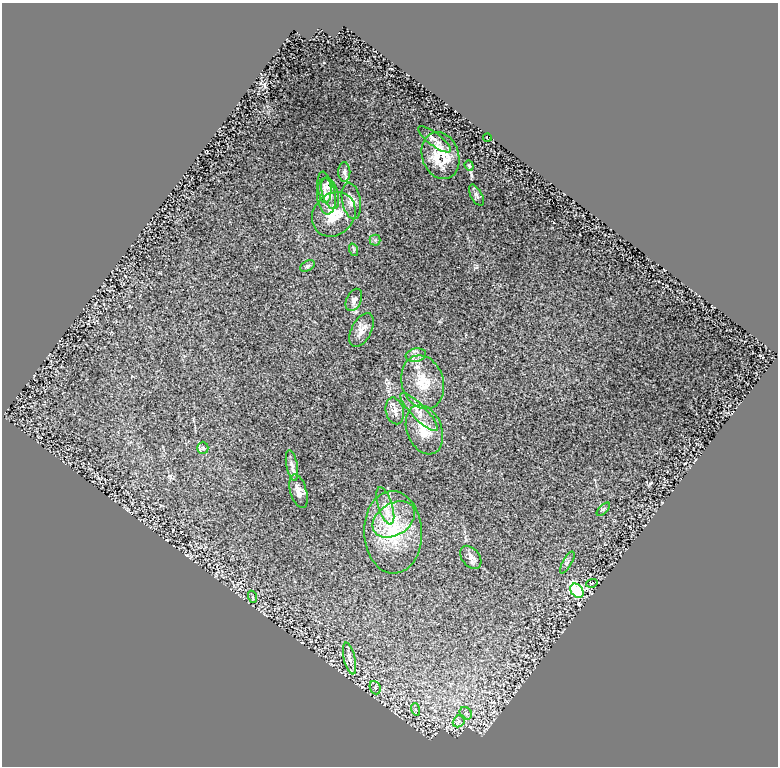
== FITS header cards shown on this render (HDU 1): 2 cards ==
NAXIS1  =                  776
NAXIS2  =                  764

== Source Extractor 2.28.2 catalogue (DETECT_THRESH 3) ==
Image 776 x 764 px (HDU 1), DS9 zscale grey, 1 PNG px = 1 image px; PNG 780 x 768 px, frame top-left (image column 1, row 764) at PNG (2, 3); each listed source drawn as its Kron ellipse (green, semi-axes under 4 px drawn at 4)
Background 0.182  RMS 0.03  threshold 0.0901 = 3 sigma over >= 5 px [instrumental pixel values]
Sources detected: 38; all 38 listed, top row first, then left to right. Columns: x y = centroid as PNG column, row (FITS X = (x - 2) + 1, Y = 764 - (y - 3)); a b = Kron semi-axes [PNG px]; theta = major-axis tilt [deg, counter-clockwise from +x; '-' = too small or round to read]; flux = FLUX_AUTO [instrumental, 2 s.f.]
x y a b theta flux
487 137 4 3 - 2
434 139 20 6 -37 12
441 156 24 18 -73 59
469 166 5 4 - 2.7
344 172 10 6 -89 6.2
324 187 16 7 -84 11
330 193 16 8 -73 16
476 195 12 5 -61 5
326 196 18 9 -84 20
351 201 18 9 -80 19
334 214 24 20 48 57
375 240 5 5 - 3.3
354 250 6 4 -72 2.8
308 266 8 5 28 3.4
354 300 12 7 65 8.1
362 330 18 10 62 18
416 355 10 6 9 9.1
423 382 27 21 -73 65
395 411 13 9 -76 14
419 412 25 7 -46 21
424 430 25 17 -69 49
203 448 6 5 - 3.5
292 465 15 5 -80 8.7
298 491 17 8 -74 13
385 506 19 7 -72 19
603 509 8 3 45 2.7
394 519 23 16 32 56
393 532 41 29 -88 130
471 557 13 9 -52 10
567 563 12 4 60 5.4
592 583 6 3 18 2
577 591 8 6 -53 210
253 597 6 4 -71 3
350 658 16 5 -77 13
375 688 7 5 -68 5.1
415 709 6 4 -71 3.5
466 713 7 5 -45 5.2
459 721 7 5 45 5.1